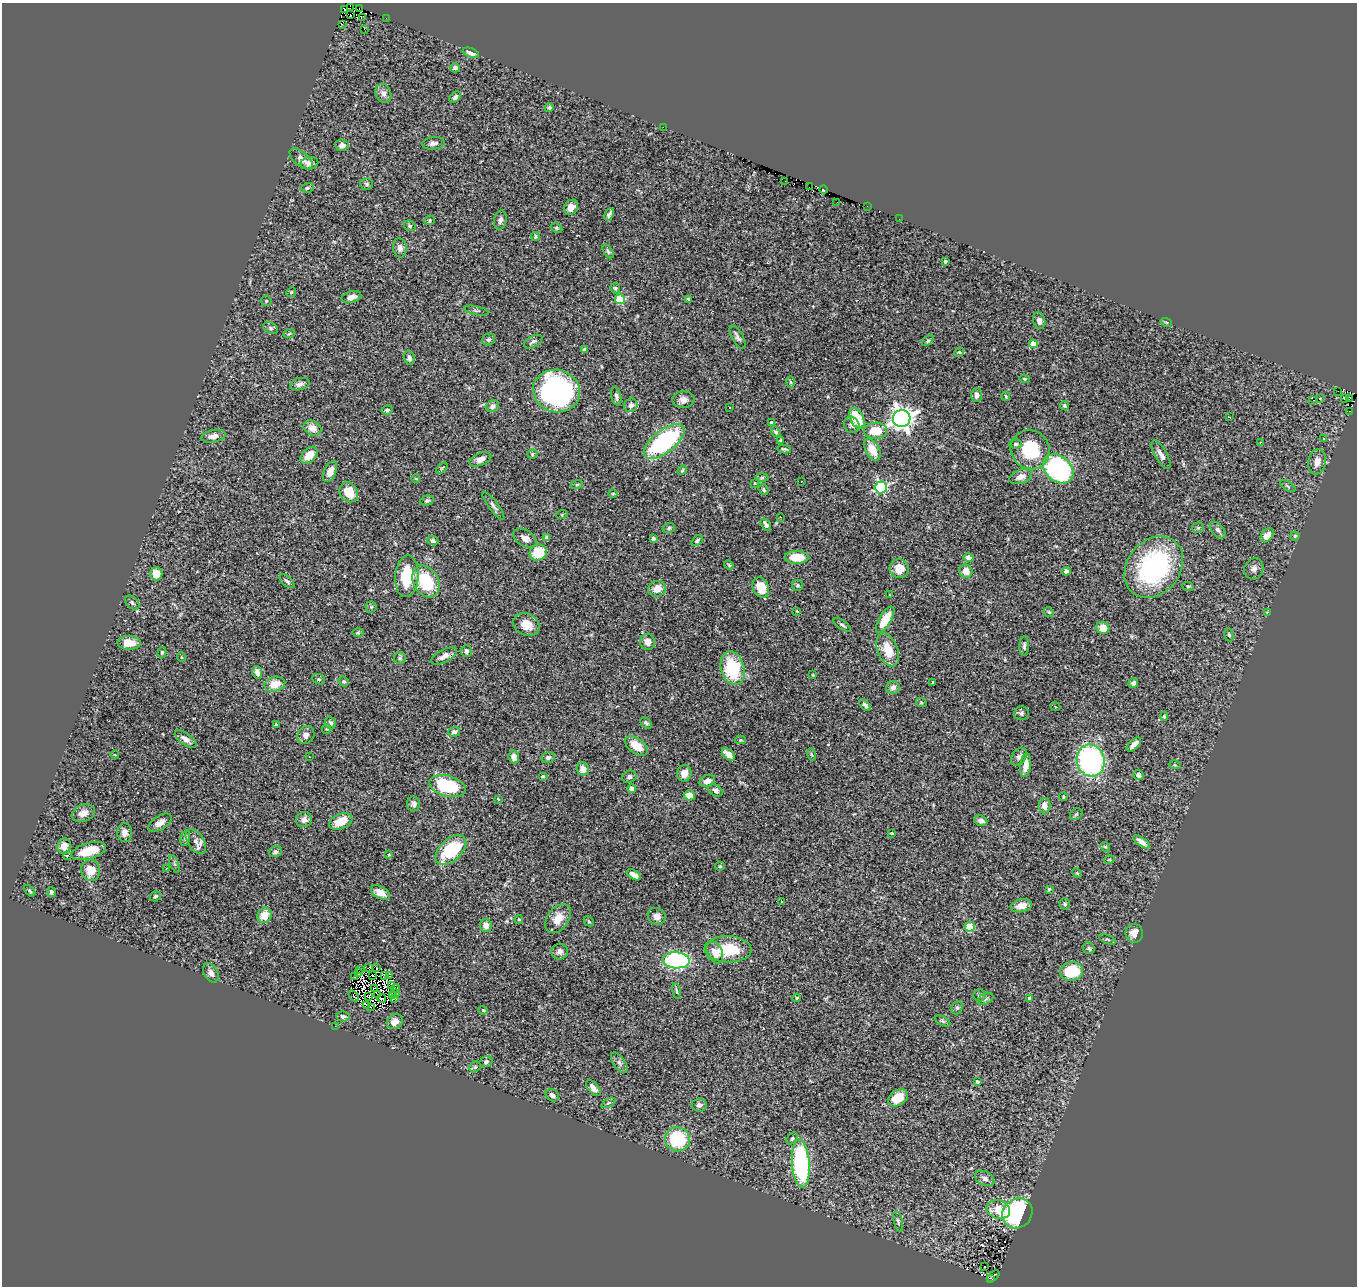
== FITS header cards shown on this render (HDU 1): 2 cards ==
NAXIS1  =                 1355
NAXIS2  =                 1284

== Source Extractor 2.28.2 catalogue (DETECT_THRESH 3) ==
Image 1355 x 1284 px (HDU 1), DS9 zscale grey, 1 PNG px = 1 image px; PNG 1359 x 1288 px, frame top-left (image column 1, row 1284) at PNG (2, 3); each listed source drawn as its Kron ellipse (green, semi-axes under 4 px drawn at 4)
Background 1.31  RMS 0.043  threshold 0.13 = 3 sigma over >= 5 px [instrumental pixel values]
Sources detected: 324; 13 with non-positive FLUX_AUTO (blend fragments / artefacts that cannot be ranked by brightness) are neither listed nor drawn; the other 311 listed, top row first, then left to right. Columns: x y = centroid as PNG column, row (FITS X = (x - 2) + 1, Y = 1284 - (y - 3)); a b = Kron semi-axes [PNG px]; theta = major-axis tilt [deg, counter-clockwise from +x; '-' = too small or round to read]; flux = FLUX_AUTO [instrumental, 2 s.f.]
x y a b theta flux
350 8 3 2 - 12
359 8 2 2 - 2.4
345 10 3 2 - 30
350 15 2 2 - 38
362 18 4 2 - 5.6
386 18 2 2 - 2.1
342 24 3 2 - 3.2
364 29 3 2 - 4.3
471 53 8 4 -19 15
455 68 5 4 - 9.5
383 93 10 7 -65 16
455 97 7 4 47 7
549 108 4 4 - 6.3
663 127 2 2 - 120
433 143 11 6 6 12
342 145 7 5 -6 11
301 159 14 7 -40 18
309 163 9 6 11 15
785 181 3 2 - 3.8
367 184 6 5 - 6
809 187 3 2 - 5.3
307 188 6 5 - 4.9
823 190 4 3 - 12
837 202 2 2 - 2.6
867 206 3 2 - 2.6
571 207 8 6 51 23
609 214 6 4 63 7.5
899 219 2 2 - 1.4
429 220 5 4 - 4.5
500 220 10 6 79 11
410 226 6 5 - 4.7
556 228 6 4 -27 4.2
536 237 4 4 - 4.3
400 248 9 7 -83 15
608 251 8 4 -57 5.1
945 261 4 3 - 4.5
615 288 5 4 - 5
291 292 5 4 - 4.3
351 297 10 5 15 13
620 299 5 5 - 140
688 299 3 3 - 3.1
266 301 5 5 - 3.8
476 311 13 3 -12 5.2
1039 321 8 6 -72 12
1166 322 6 3 -18 3.1
270 328 8 5 -28 6
289 334 6 3 20 3.9
738 337 13 5 -61 9.7
489 339 6 5 - 6.6
928 341 7 4 37 5.3
533 342 10 5 28 8
1033 344 4 4 - 33
585 350 4 4 - 10
959 352 5 4 - 3.3
409 358 7 5 -77 10
1024 379 5 4 - 3.8
791 382 6 4 -88 3.7
300 384 10 6 13 11
556 391 23 21 -15 700
1338 391 2 2 - 3.2
977 395 7 5 90 14
616 396 9 4 -77 9.6
1006 396 5 3 - 3
1321 398 3 2 - 4
1350 398 4 3 - 60
1344 399 4 2 - 1.1
683 400 11 8 5 16
1313 400 3 2 - 4.7
631 405 7 6 - 14
493 406 7 5 31 9.6
1065 406 5 4 - 5.7
729 407 3 2 - 7.8
387 410 5 4 - 6.3
1349 411 3 2 - 2.4
1229 417 3 2 - 4.5
857 418 11 6 -62 91
902 419 9 8 - 2200
771 423 3 3 - 6.4
852 425 8 7 - 9.8
312 428 9 7 -26 28
876 431 11 8 1 70
776 432 5 4 - 5.7
214 436 12 6 10 17
1324 439 3 3 - 3.8
780 440 3 2 - 2.6
664 442 24 11 38 420
1260 442 3 2 - 4.4
1016 444 6 4 2 5.1
784 449 7 3 -9 4.7
872 450 12 7 -62 47
1030 450 20 19 - 150
532 454 5 4 - 3.8
309 455 10 6 44 43
1161 455 16 6 -60 16
480 459 11 6 21 22
1317 462 13 8 81 23
442 468 7 3 45 3.6
1058 469 17 12 -41 500
682 470 5 4 - 3.5
330 472 11 6 64 22
1021 477 12 7 20 20
762 478 6 4 2 4.2
416 479 4 3 - 2.1
801 481 2 2 - 1.4
755 483 3 2 - 3
577 484 6 4 20 3.7
1288 486 9 3 -34 4.4
881 487 6 6 - 400
764 489 5 4 - 5.2
349 492 10 8 -57 54
613 494 4 3 - 2.7
427 501 7 5 16 5.3
493 506 17 4 -53 10
562 514 5 3 - 2.5
780 517 3 2 - 3
766 525 7 4 -57 13
669 528 6 5 - 5
1198 528 5 5 - 4.6
1218 530 10 5 -48 9.4
1267 535 8 5 49 23
1295 536 4 4 - 3.7
525 538 13 8 -32 18
547 538 4 4 - 11
653 539 3 3 - 7.4
433 541 5 4 - 6.1
697 541 6 4 41 5.2
538 553 9 8 - 81
797 557 12 6 -2 72
969 557 5 4 - 22
729 565 5 3 - 3.1
1154 567 33 26 51 400
899 569 10 9 - 38
1254 569 11 9 66 13
966 571 7 6 - 25
1066 571 4 4 - 16
156 574 7 6 - 44
407 576 21 11 86 120
287 581 9 5 -41 7.7
426 581 17 12 -61 130
797 585 5 5 - 4.5
1188 586 5 4 - 4.3
761 587 10 8 -66 57
657 589 9 7 23 29
890 595 3 2 - 1.6
132 602 8 5 -41 7.5
371 607 5 5 - 5.1
797 611 3 2 - 2.2
1049 612 5 4 - 3.5
1267 612 4 4 - 2.4
885 620 15 6 59 69
526 625 13 11 -28 40
842 625 10 4 -35 6.5
1103 628 6 6 - 38
358 633 6 4 0 3.1
1229 635 6 4 -79 4.4
648 642 8 7 - 21
129 643 11 7 0 35
1024 646 10 5 88 7.6
888 650 17 10 -69 62
466 651 6 5 - 10
162 652 5 4 - 4.6
444 656 14 6 27 20
181 657 5 3 - 2.6
400 658 6 6 - 5.1
733 668 17 12 -75 160
257 672 7 4 -69 15
813 675 4 3 - 2.4
319 679 6 5 - 4.9
344 682 5 4 - 4.5
933 682 3 2 - 2.1
1133 683 5 4 - 8.5
275 684 10 7 15 44
893 687 6 6 - 13
921 702 5 3 - 2.7
865 705 7 4 -49 7.2
1055 706 5 2 - 2.2
1021 713 7 7 - 7.8
1164 716 4 4 - 4.2
330 723 6 5 - 7.6
646 723 7 4 -44 5.7
276 725 3 3 - 5
327 729 5 4 - 3.3
454 732 6 5 - 6.8
306 735 9 8 - 13
186 739 13 5 -37 16
740 740 5 4 - 3.6
1134 745 9 4 44 17
636 746 13 7 -34 52
728 754 8 4 -40 31
811 754 6 3 -71 4
115 755 4 2 - 1.8
309 757 2 2 - 1.7
514 757 7 5 -83 15
548 757 7 5 23 7.1
1019 757 10 6 53 10
1091 761 16 14 -72 570
1026 765 12 5 81 24
1175 765 6 3 -17 3.4
583 769 7 6 - 29
684 773 8 7 - 25
1138 775 5 5 - 12
543 776 5 3 - 3.1
629 777 7 6 - 9.6
707 781 8 5 20 22
447 786 18 10 -16 190
632 789 4 4 - 33
715 790 8 5 -31 12
689 795 6 5 - 29
1063 797 4 3 - 3.8
498 799 4 2 - 2.5
413 804 7 6 - 11
1044 806 7 6 - 22
83 813 12 8 24 21
1076 814 7 5 43 5.2
304 820 8 7 - 13
341 821 12 7 23 49
981 821 6 5 - 14
160 823 13 7 34 20
125 832 9 7 -88 13
891 833 3 2 - 3.1
185 838 8 4 75 5.7
196 841 14 8 -58 19
1142 842 10 4 -35 18
64 846 8 7 - 24
1105 847 5 4 - 3.9
451 850 18 11 44 170
89 851 18 8 16 72
275 852 7 5 18 7.8
68 855 2 2 - 34
389 855 4 3 - 4
1109 860 5 3 - 2.8
174 864 9 3 -69 4.9
720 866 5 4 - 3.3
166 869 3 3 - 5.8
90 870 11 9 -77 46
1077 873 5 3 - 3
634 875 8 4 -32 16
1049 889 4 3 - 3.5
30 891 7 3 -46 3.8
51 892 5 4 - 9.6
380 893 10 6 -31 19
155 896 6 4 33 5.9
782 901 3 3 - 7.5
1065 904 6 5 - 4.9
1021 906 11 6 13 27
264 915 8 7 - 44
657 916 9 8 - 17
519 919 4 4 - 4.1
558 919 16 10 55 41
589 921 6 3 -44 3.2
486 925 6 6 - 18
970 927 5 5 - 110
1134 933 9 9 - 27
1108 939 9 3 -21 4.3
1089 948 6 5 - 5.8
728 949 23 13 -2 100
560 952 8 8 - 11
715 952 11 7 -66 32
676 960 13 8 -4 410
369 967 3 2 - 3
376 968 2 2 - 4.2
361 970 2 2 - 2.3
359 972 3 2 - 0.51
1072 972 12 9 10 120
211 973 10 7 -59 14
373 975 3 2 - 2
385 975 3 2 - 0.44
354 976 3 2 - 1.8
390 976 3 2 - 4.2
391 986 3 2 - 3.1
374 988 3 2 - 3
396 988 4 4 - 1.7
676 991 8 3 -79 4.5
395 993 3 2 - 1.3
378 995 3 2 - 4.1
392 995 3 2 - 3.2
979 995 6 6 - 6.7
354 996 6 2 -56 11
369 996 2 2 - 3.7
382 998 4 2 - 4.3
395 998 4 2 - 11
797 998 4 4 - 3.1
1030 998 4 3 - 13
985 999 8 5 27 6.6
367 1006 3 2 - 280
371 1007 4 3 - 6.3
957 1008 7 5 68 5.7
483 1010 5 4 - 3.6
343 1016 7 5 -6 7.2
943 1021 8 4 -27 5.6
395 1022 8 7 - 20
335 1026 2 2 - 29
486 1062 6 5 - 5.6
619 1063 12 5 -55 10
475 1067 6 5 - 4.8
977 1082 3 3 - 5.7
593 1088 9 5 -49 20
552 1095 7 5 -39 11
898 1098 11 7 34 48
608 1103 7 4 27 5.3
699 1105 7 6 - 11
792 1138 7 5 50 5.5
677 1139 12 12 - 160
801 1164 24 9 -85 430
985 1178 10 6 -28 12
998 1209 12 9 -15 52
1017 1213 16 14 44 380
898 1221 10 4 -76 6.1
984 1267 2 2 - 4.1
993 1276 7 3 39 12
990 1278 3 2 - 10
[13 non-positive-flux detections neither listed nor drawn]